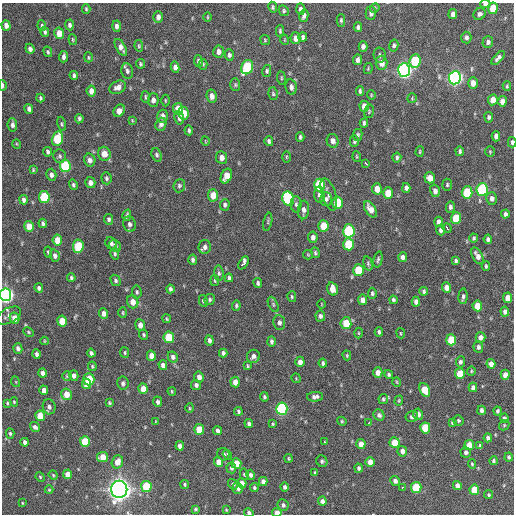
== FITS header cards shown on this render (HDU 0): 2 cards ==
NAXIS1  =                  512 / Axis length
NAXIS2  =                  512 / Axis length

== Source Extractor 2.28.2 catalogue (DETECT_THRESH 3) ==
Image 512 x 512 px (HDU 0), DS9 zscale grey, 1 PNG px = 1 image px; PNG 516 x 516 px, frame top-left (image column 1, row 512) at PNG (2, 3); each listed source drawn as its Kron ellipse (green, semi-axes under 4 px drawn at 4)
Background 996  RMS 32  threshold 95.8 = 3 sigma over >= 5 px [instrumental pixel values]
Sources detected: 355; all 355 listed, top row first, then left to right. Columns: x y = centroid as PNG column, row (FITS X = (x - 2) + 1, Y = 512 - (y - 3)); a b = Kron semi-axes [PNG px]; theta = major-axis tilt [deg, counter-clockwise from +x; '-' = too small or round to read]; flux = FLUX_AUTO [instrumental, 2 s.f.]
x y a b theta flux
485 4 5 3 - 7.5e+03
273 7 5 4 - 3.5e+03
375 8 5 4 - 2.6e+03
493 8 6 5 - 4.6e+04
86 9 5 3 - 2.8e+03
301 9 6 4 -89 6.8e+03
284 11 5 5 - 3.7e+03
371 13 7 5 -89 7.6e+03
453 14 5 4 - 1.1e+04
480 14 6 5 - 5.7e+03
304 16 6 4 77 7.3e+03
158 17 6 5 - 1.0e+04
207 17 5 3 - 2.0e+03
341 20 6 4 89 3.8e+03
6 25 5 4 - 1.2e+04
69 25 5 4 - 5.9e+03
42 26 5 4 - 4.1e+03
116 26 5 4 - 7.6e+03
358 27 5 4 - 4.8e+03
280 31 6 4 -89 3.3e+03
45 32 4 3 - 4.1e+03
59 33 6 4 -80 3.2e+04
303 37 4 3 - 4.8e+03
466 37 6 5 - 5.8e+03
295 38 6 5 - 1.4e+04
73 40 5 3 - 2.3e+03
265 40 5 5 - 2.7e+03
285 40 5 3 - 1.7e+03
488 42 6 5 - 6.4e+03
394 45 6 4 80 4.7e+03
139 46 6 4 -81 2.7e+03
363 46 5 4 - 7.8e+03
121 47 9 4 -59 1.2e+04
30 49 5 4 - 8.4e+03
48 52 5 4 - 3.2e+03
219 52 6 5 - 1.0e+04
229 55 6 4 -86 5.3e+03
380 55 7 6 - 5.2e+03
63 57 5 3 - 6.1e+03
88 57 5 3 - 2.4e+03
498 58 8 4 46 6.9e+03
357 60 5 4 - 6.3e+03
198 61 6 4 -80 5.6e+03
415 61 7 5 81 1.2e+05
381 63 7 6 - 1.6e+04
141 64 4 4 - 3.0e+03
203 64 5 4 - 2.7e+03
175 67 6 4 -79 9.0e+03
247 67 7 5 66 1.9e+05
368 69 6 4 80 2.4e+03
404 70 7 6 - 8.3e+05
127 71 8 5 -78 6.3e+03
267 71 6 4 75 3.8e+03
74 75 4 3 - 4.6e+03
281 78 6 3 -82 2.5e+03
455 78 6 6 - 7.9e+05
473 83 6 4 -89 1.5e+04
3 85 5 2 - 4.8e+03
235 85 6 5 - 3.1e+03
507 86 4 3 - 2.6e+03
118 87 8 6 28 1.2e+04
291 87 8 5 -80 7.5e+03
91 91 5 4 - 1.6e+04
360 91 5 4 - 4.2e+03
273 94 6 5 - 3.5e+03
371 95 4 4 - 2.2e+03
212 96 6 5 - 1.1e+04
146 97 6 3 -86 2.9e+03
40 98 4 3 - 3.1e+03
412 98 5 5 - 2.5e+03
153 100 7 5 90 9.9e+03
165 100 6 3 -89 2.1e+03
493 100 5 5 - 2.2e+04
502 101 5 4 - 1.2e+04
364 106 5 4 - 1.7e+04
29 109 5 4 - 6.5e+03
178 109 6 5 - 5.2e+04
119 111 7 5 52 2.3e+04
369 111 7 5 76 3.2e+03
183 113 6 5 - 3.6e+04
162 116 6 5 - 1.1e+04
489 117 5 4 - 4.2e+03
179 118 6 5 - 7.3e+03
79 119 5 3 - 4.2e+03
132 120 4 3 - 1.8e+03
364 123 4 4 - 4.7e+03
62 124 7 4 -77 3.4e+03
161 124 6 5 - 7.5e+03
12 125 7 4 -83 6.9e+03
189 130 5 3 - 3.6e+03
358 135 6 4 79 4.1e+03
496 136 5 4 - 9.4e+03
300 137 4 3 - 4.0e+03
57 139 7 5 75 1.1e+05
205 141 4 3 - 1.5e+03
269 141 5 4 - 5.0e+03
333 141 7 6 - 1.1e+04
354 141 6 4 89 4.2e+03
512 142 5 3 - 4.0e+03
17 144 5 3 - 1.8e+03
460 151 5 3 - 3.8e+03
47 152 4 3 - 5.1e+03
420 152 5 4 - 2.5e+03
490 152 5 4 - 2.6e+03
104 154 7 6 - 1.9e+04
157 155 7 5 -71 5.1e+03
60 156 7 6 - 4.6e+03
286 157 6 4 89 2.3e+03
357 157 5 3 - 2.1e+03
397 157 5 4 - 4.5e+03
222 158 6 5 - 1.1e+04
90 160 6 5 - 8.9e+03
366 163 4 2 - 5.5e+03
65 166 6 5 - 1.7e+05
33 170 3 2 - 2.1e+03
51 175 6 5 - 7.6e+03
226 176 8 5 65 3.1e+04
106 178 6 5 - 4.7e+03
430 178 5 5 - 1.9e+04
90 183 5 5 - 1.1e+04
73 185 5 4 - 3.8e+03
319 185 6 5 - 1.6e+05
447 185 6 5 - 3.8e+03
179 186 7 5 84 4.4e+03
406 188 5 4 - 6.2e+03
377 189 6 5 - 2.0e+04
482 189 6 5 - 2.4e+05
435 191 6 5 - 8.1e+03
467 192 6 5 - 9.9e+04
388 193 6 5 - 3.9e+04
329 194 17 7 -72 9.9e+03
213 195 6 5 - 3.3e+04
319 195 8 5 -88 8.2e+03
44 197 6 5 - 1.4e+05
492 198 6 5 - 7.4e+03
288 199 7 6 - 2.3e+05
326 199 7 6 - 5.4e+03
24 200 5 3 - 6.9e+03
337 203 6 5 - 6.5e+04
296 204 8 5 -89 5.3e+03
225 205 6 5 - 5.0e+03
450 207 6 4 87 5.8e+03
370 209 9 5 -57 1.6e+04
304 210 9 5 86 9.1e+03
505 214 4 3 - 5.8e+03
127 215 6 3 74 3.6e+03
456 218 6 5 - 6.8e+04
109 219 5 4 - 4.6e+03
268 222 9 3 78 3.1e+03
439 222 5 4 - 8.8e+03
43 223 4 4 - 4.9e+03
129 224 8 6 -77 7.2e+03
29 226 5 5 - 3.1e+04
323 226 6 5 - 4.2e+04
447 228 5 3 - 8.3e+03
441 230 5 4 - 6.8e+03
349 231 6 5 - 2.4e+05
313 237 5 4 - 8.1e+03
474 238 4 3 - 3.4e+03
488 239 4 4 - 6.0e+03
57 240 5 5 - 3.0e+04
111 243 6 5 - 6.0e+03
348 244 6 5 - 1.0e+05
78 246 7 5 84 1.0e+05
115 246 6 5 - 5.8e+03
205 247 7 6 - 8.6e+03
48 252 5 4 - 3.0e+03
315 253 5 4 - 3.7e+03
115 254 6 4 -78 3.7e+03
308 255 5 4 - 2.4e+03
55 256 6 5 - 8.6e+03
477 256 9 5 -62 1.2e+04
403 257 5 4 - 8.2e+03
378 259 8 4 77 4.0e+03
193 260 5 3 - 5.4e+03
456 261 4 3 - 3.6e+03
244 263 7 4 61 1.2e+04
368 263 7 4 -75 3.5e+03
486 266 4 3 - 3.3e+03
358 270 6 5 - 7.4e+04
219 273 8 4 -84 4.2e+03
71 278 4 3 - 3.6e+03
229 278 4 3 - 4.4e+03
116 280 6 4 -59 4.4e+03
215 281 5 3 - 2.6e+03
258 283 5 4 - 4.4e+03
446 287 5 5 - 1.8e+04
39 288 4 4 - 5.1e+03
170 289 4 3 - 5.1e+03
332 289 7 5 -74 2.1e+04
424 291 4 4 - 4.0e+03
137 292 6 4 -83 4.0e+03
372 293 5 4 - 3.7e+03
6 295 6 5 - 8.4e+05
463 296 8 4 85 5.9e+03
292 297 5 4 - 3.0e+03
508 298 5 4 - 2.0e+04
210 299 6 5 - 4.1e+03
362 300 5 4 - 1.1e+04
393 300 4 3 - 4.1e+03
203 301 6 4 -80 3.7e+03
133 302 6 5 - 2.0e+04
416 302 5 4 - 9.1e+03
273 304 8 4 -64 4.2e+03
321 304 4 3 - 1.5e+03
236 306 5 4 - 3.3e+03
477 306 5 5 - 3.6e+04
505 312 5 4 - 7.7e+03
104 313 5 4 - 1.0e+04
123 313 5 4 - 2.5e+03
9 316 13 7 27 1.1e+04
320 316 5 4 - 6.1e+03
14 318 5 5 - 2.1e+04
166 319 4 4 - 2.6e+03
62 321 5 5 - 4.2e+04
279 322 7 6 - 6.4e+03
346 323 6 5 - 4.9e+04
140 325 6 5 - 1.4e+04
28 332 5 4 - 2.6e+03
379 332 4 4 - 4.6e+03
359 333 5 3 - 2.2e+03
401 333 5 2 - 1.8e+03
144 335 5 4 - 3.4e+03
169 337 6 5 - 8.0e+04
480 337 5 5 - 1.0e+04
209 340 5 4 - 6.4e+03
451 340 5 5 - 6.1e+04
44 341 4 3 - 1.8e+03
271 341 5 3 - 4.7e+03
478 347 6 4 -86 5.5e+03
18 349 5 4 - 7.3e+03
125 352 5 4 - 2.7e+03
91 353 4 3 - 4.9e+03
223 353 4 4 - 6.1e+03
36 354 4 3 - 5.4e+03
347 355 5 3 - 2.3e+03
151 356 5 4 - 1.7e+04
253 356 6 6 - 8.7e+03
173 357 6 5 - 7.1e+03
300 362 5 4 - 1.2e+04
460 362 5 4 - 5.4e+03
323 363 4 4 - 4.6e+03
491 364 5 4 - 1.2e+04
163 365 5 4 - 1.0e+04
92 366 5 3 - 2.9e+03
248 366 4 3 - 2.5e+03
471 371 4 4 - 2.3e+03
378 372 5 4 - 1.3e+04
42 373 5 4 - 1.0e+04
389 374 4 4 - 4.0e+03
460 374 5 5 - 5.2e+04
505 375 5 4 - 1.4e+04
67 376 5 5 - 2.7e+03
74 376 5 4 - 7.7e+03
199 377 5 5 - 1.2e+04
296 378 5 3 - 1.8e+03
89 379 6 5 - 8.1e+04
16 382 5 3 - 1.8e+03
235 382 5 4 - 1.6e+04
397 382 5 3 - 1.8e+03
123 383 7 5 -80 5.8e+03
86 384 5 4 - 2.5e+04
196 385 5 5 - 6.4e+03
473 387 5 4 - 8.9e+03
143 389 5 4 - 2.5e+04
44 390 5 4 - 1.3e+04
425 390 7 5 -65 4.7e+04
172 391 4 3 - 2.4e+03
67 394 6 5 - 2.8e+04
264 397 4 4 - 3.6e+03
315 397 8 5 3 7.1e+03
383 399 5 4 - 3.5e+03
399 401 5 4 - 2.5e+03
14 402 5 4 - 2.6e+03
158 402 5 4 - 6.5e+03
7 403 4 4 - 2.6e+03
109 403 4 3 - 2.7e+03
49 407 7 6 - 8.0e+03
190 408 4 4 - 2.5e+03
282 409 6 5 - 3.4e+05
482 410 4 4 - 7.6e+03
238 411 4 3 - 3.9e+03
498 411 4 4 - 3.4e+03
418 414 5 5 - 1.1e+04
379 415 6 5 - 6.3e+03
40 416 5 5 - 4.5e+04
412 416 6 5 - 5.1e+03
504 418 4 4 - 5.1e+03
458 420 5 5 - 3.6e+03
156 421 3 3 - 1.6e+03
342 421 5 4 - 2.4e+03
452 422 4 3 - 2.7e+03
368 423 3 2 - 4.6e+03
249 424 4 3 - 5.7e+03
273 424 4 3 - 2.1e+03
504 425 5 4 - 2.7e+03
35 427 5 4 - 6.6e+03
425 428 5 5 - 7.1e+04
199 429 5 5 - 5.1e+04
217 431 4 4 - 7.3e+03
10 433 5 4 - 3.3e+03
488 438 4 4 - 6.8e+03
25 442 4 4 - 6.9e+03
85 442 5 5 - 8.1e+04
325 442 4 2 - 1.6e+03
395 443 5 5 - 4.6e+04
361 444 5 4 - 1.8e+04
469 445 5 5 - 2.8e+04
180 446 5 4 - 1.1e+04
480 446 4 3 - 4.0e+03
402 451 5 5 - 1.1e+04
466 452 5 5 - 6.4e+03
223 454 6 6 - 5.4e+03
227 455 5 4 - 3.6e+03
102 457 5 5 - 2.8e+04
509 457 4 4 - 4.0e+03
289 458 4 3 - 2.4e+03
322 461 6 5 - 4.4e+03
493 461 4 4 - 3.6e+03
117 462 7 5 70 1.8e+04
219 462 5 4 - 2.2e+04
370 462 5 4 - 2.1e+04
236 464 5 5 - 4.0e+04
472 464 5 4 - 2.5e+03
231 468 5 4 - 4.9e+03
359 468 4 4 - 5.0e+03
315 473 4 3 - 2.9e+03
68 474 5 4 - 2.2e+04
244 474 6 4 -75 3.2e+03
53 475 5 4 - 2.5e+03
250 475 5 4 - 6.1e+03
40 477 5 4 - 2.7e+03
263 481 4 4 - 9.7e+03
395 481 5 4 - 8.4e+03
242 483 5 4 - 1.2e+04
185 484 4 3 - 2.9e+03
233 484 5 4 - 4.7e+03
457 485 5 4 - 1.1e+04
146 486 5 5 - 8.6e+04
285 487 4 3 - 5.6e+03
238 488 6 5 - 7.3e+03
254 488 4 4 - 3.9e+03
402 488 3 3 - 4.8e+03
416 488 5 5 - 9.5e+04
119 489 8 8 - 1.8e+06
49 490 4 4 - 2.0e+03
474 490 5 5 - 4.8e+04
488 495 4 4 - 2.8e+03
322 501 4 4 - 8.3e+03
22 503 4 3 - 1.7e+03
283 505 6 5 - 5.8e+03
196 509 3 3 - 2.6e+03
226 510 3 2 - 1.8e+03
249 513 5 4 - 5.7e+03
277 513 4 4 - 2.1e+04
At the frame edge (FLAGS 8, measured only in part): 6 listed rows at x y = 485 4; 3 85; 512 142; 6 295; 249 513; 277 513